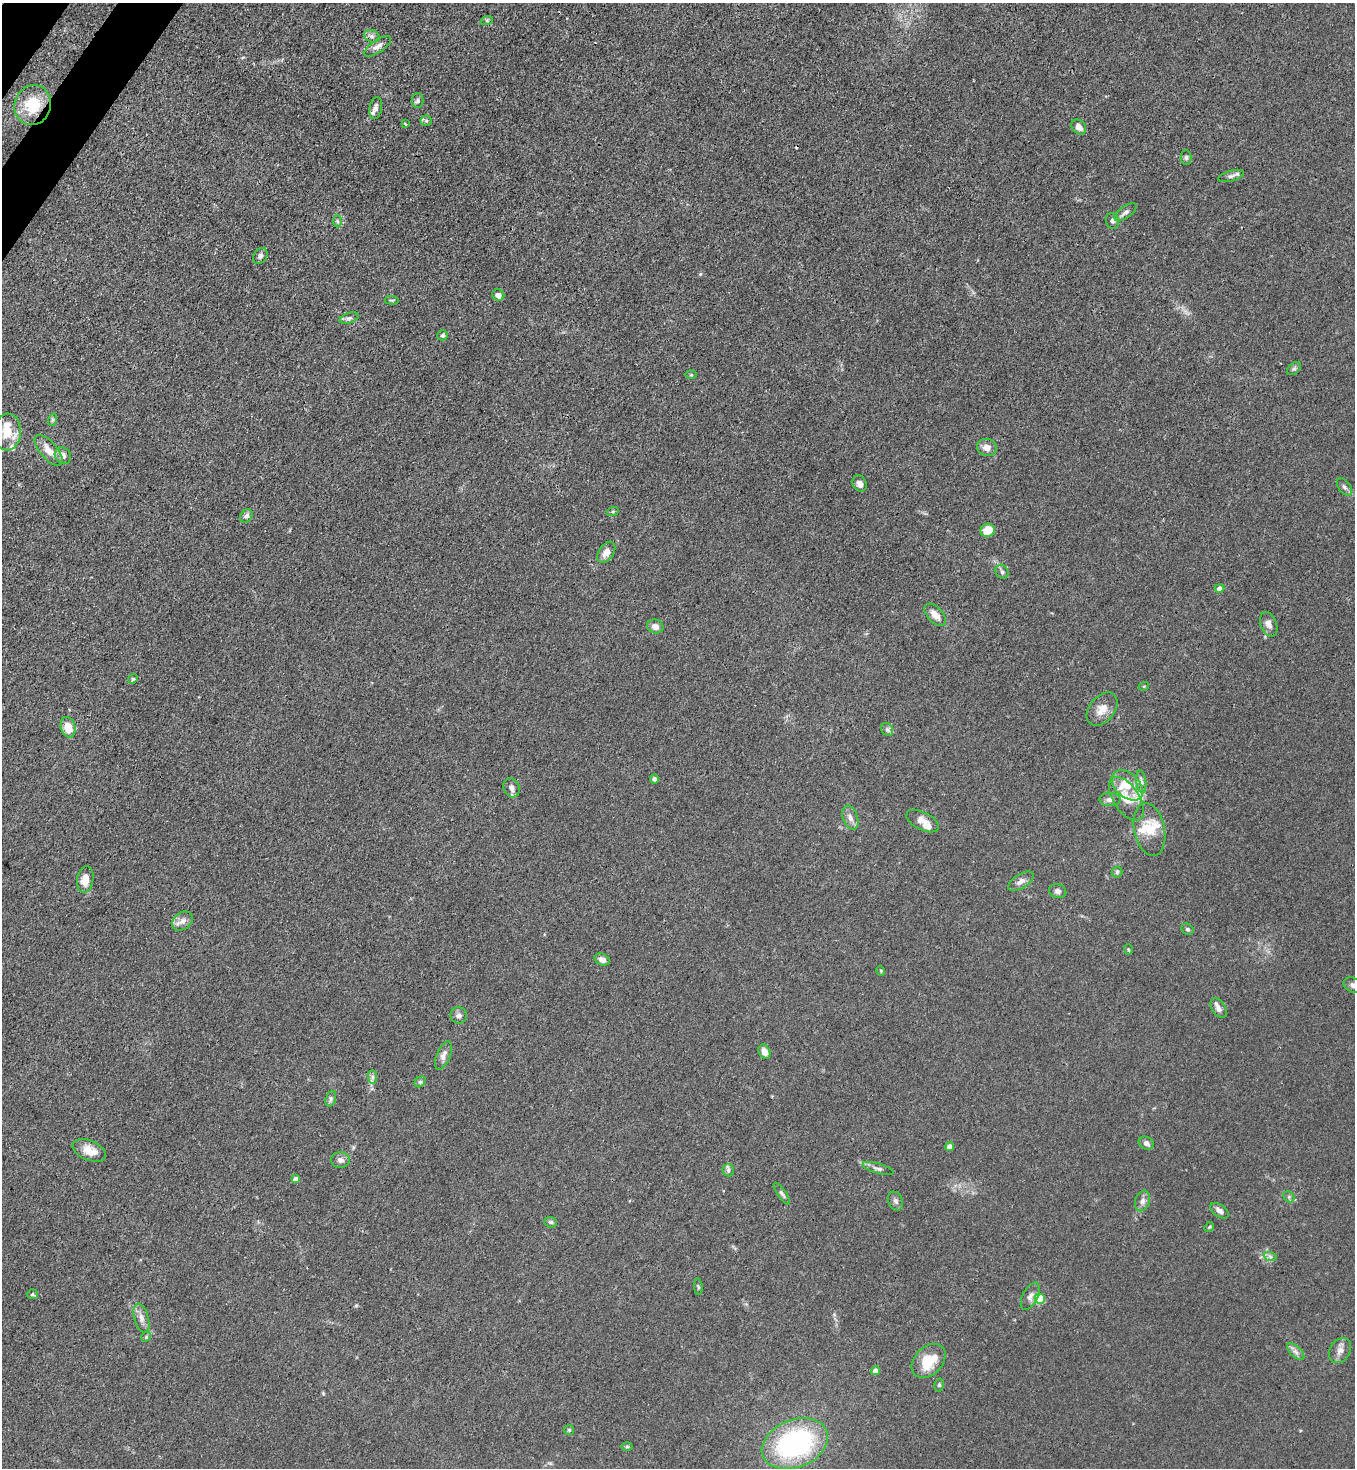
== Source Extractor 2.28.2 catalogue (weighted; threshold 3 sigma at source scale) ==
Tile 11 of 4 x 4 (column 3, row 3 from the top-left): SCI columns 2934-4286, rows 1527-2992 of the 6007 x 5984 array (HDU 1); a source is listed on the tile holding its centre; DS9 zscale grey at full resolution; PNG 1357 x 1470 px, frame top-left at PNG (2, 3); each listed source drawn as its Kron ellipse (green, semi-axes under 4 px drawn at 4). Shown black and unused: <1% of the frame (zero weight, under 3 of 4 exposures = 7% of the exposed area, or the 3 px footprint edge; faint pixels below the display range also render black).
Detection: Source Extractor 2.28.2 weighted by HDU 2 'WHT'; one run over the whole footprint, this tile lists its part. Background 0.021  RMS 0.0028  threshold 0.0127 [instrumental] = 3 sigma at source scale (4.5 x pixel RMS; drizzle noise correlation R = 1.50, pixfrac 1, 0.05/0.05 arcsec/px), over >= 5 px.
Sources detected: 107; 1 cosmic-ray / hot-pixel residue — neither listed nor drawn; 9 inside a brighter listed object's ellipse — not listed separately; the other 97 listed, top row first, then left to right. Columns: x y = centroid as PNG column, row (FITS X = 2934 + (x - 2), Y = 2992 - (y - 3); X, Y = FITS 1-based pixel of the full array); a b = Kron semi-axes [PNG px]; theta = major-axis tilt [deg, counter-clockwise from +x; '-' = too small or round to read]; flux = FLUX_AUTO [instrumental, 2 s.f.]
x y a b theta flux
487 20 6 4 18 0.41
372 36 8 6 -22 0.8
378 46 15 6 34 1.5
418 101 7 6 - 0.59
33 105 20 18 70 9.6
376 108 11 6 80 1.1
426 121 5 5 - 0.46
405 124 3 2 - 0.28
1079 127 8 6 -46 1.6
1186 157 7 5 -89 0.61
1231 176 13 5 15 1
1125 212 13 6 36 1.1
337 221 6 4 -88 0.48
1112 221 8 6 -69 0.77
260 256 9 6 57 0.88
498 295 6 5 - 1.5
392 300 7 3 -5 0.32
349 318 10 5 18 0.77
443 335 5 5 - 0.57
1294 369 8 5 43 0.56
691 375 6 4 0 0.36
52 420 6 4 71 0.37
7 432 18 13 86 5.6
987 447 10 8 -14 2
49 450 19 8 -50 3
63 456 9 7 -46 1.6
860 484 8 7 - 1.3
1344 487 10 6 -53 0.78
613 511 6 4 19 0.31
246 516 7 5 47 0.92
988 530 7 6 - 4.8
606 552 12 7 57 2.2
1002 572 7 6 - 0.68
1219 588 5 4 - 1.3
935 615 13 7 -46 2.3
1269 624 13 8 -68 1.5
655 626 8 7 - 1.5
133 679 5 4 - 0.36
1144 686 5 3 - 0.25
1102 709 19 12 51 3.1
68 727 10 7 -72 4.5
887 729 7 5 -55 0.69
654 779 4 4 - 0.72
1141 782 11 5 -83 0.97
1127 785 18 12 -43 5.9
512 788 10 7 -65 1.5
1126 799 25 13 -57 5.3
1110 800 10 6 -1 1.1
850 818 12 7 -70 1.6
922 821 17 9 -28 2.1
1149 829 27 15 -78 5.7
1117 872 5 5 - 0.42
85 879 13 8 80 3.2
1021 881 14 7 33 1.5
1058 891 9 7 -18 0.94
182 921 11 8 37 1.6
1187 929 6 5 - 0.58
1128 950 5 3 - 0.3
602 960 8 5 -27 1.4
881 971 5 3 - 0.22
1353 985 10 7 -25 1.1
1219 1008 11 7 -54 1.1
459 1015 8 8 - 1.1
764 1052 7 5 -63 1.9
443 1056 15 7 68 1.5
372 1077 7 4 -89 0.64
420 1082 6 5 - 0.51
331 1099 8 5 72 0.64
1146 1143 8 6 -27 1
950 1147 4 4 - 2.2
89 1150 18 10 -22 3.3
340 1160 9 8 - 1.3
878 1168 16 5 -15 1
728 1170 6 5 - 0.59
295 1179 4 4 - 1.2
782 1193 13 4 -55 0.68
1289 1197 6 4 -47 0.5
896 1201 10 7 -66 0.88
1142 1201 10 7 71 1.3
1219 1211 10 6 -36 1.3
551 1222 6 5 - 0.5
1209 1227 5 4 - 0.35
1270 1256 7 4 -19 0.64
698 1287 8 3 -85 0.37
32 1294 5 5 - 0.41
1030 1296 15 7 62 1.5
1040 1299 5 5 - 12
141 1318 15 7 -74 1.7
146 1337 6 4 48 0.37
1340 1351 13 10 57 1.8
1296 1352 11 5 -44 1.1
929 1361 19 14 45 7.4
876 1371 4 4 - 2.4
939 1385 6 5 - 0.44
569 1430 5 5 - 0.36
795 1444 34 24 22 45
627 1446 6 4 1 0.38
Isophote crosses this tile's border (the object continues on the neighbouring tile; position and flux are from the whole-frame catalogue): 1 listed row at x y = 1353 985